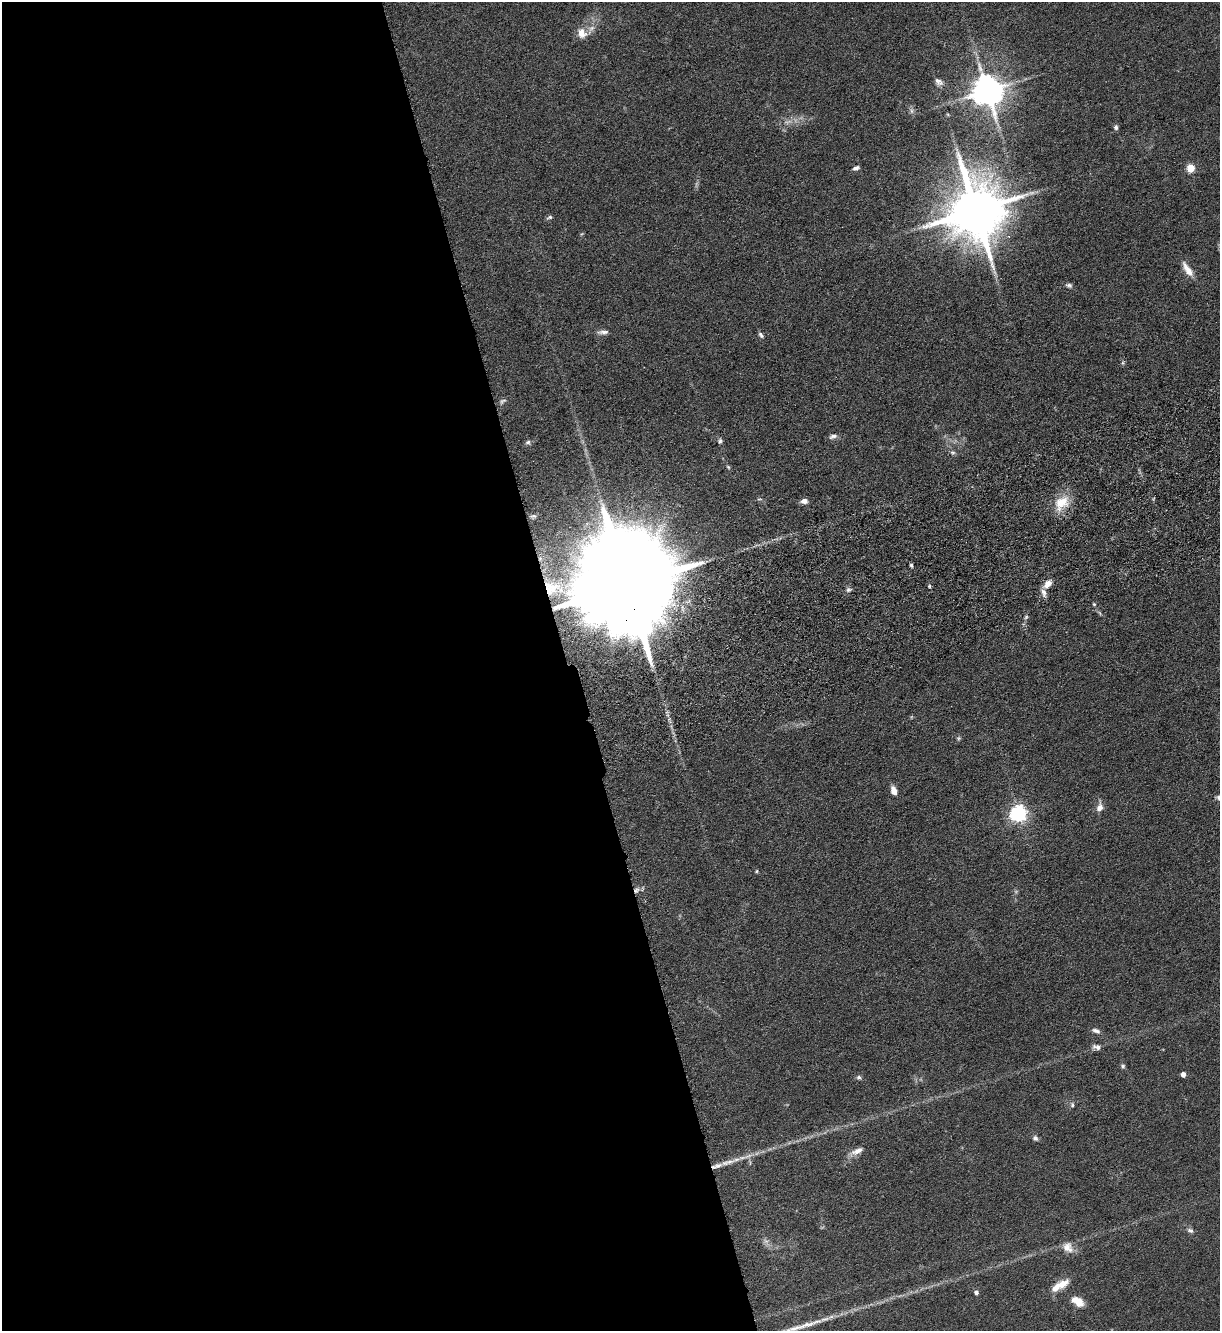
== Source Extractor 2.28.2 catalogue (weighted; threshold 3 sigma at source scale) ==
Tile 9 of 4 x 4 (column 1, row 3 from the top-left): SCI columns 180-1397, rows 1410-2738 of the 5361 x 5481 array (HDU 1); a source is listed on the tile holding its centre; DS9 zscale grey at full resolution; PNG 1222 x 1333 px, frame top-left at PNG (2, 2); no overlay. Shown black and unused: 47% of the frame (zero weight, under 3 of 6 exposures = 3% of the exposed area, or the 3 px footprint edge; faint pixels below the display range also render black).
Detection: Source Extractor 2.28.2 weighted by HDU 2 'WHT'; one run over the whole footprint, this tile lists its part. Background 0.0665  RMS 0.0058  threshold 0.0236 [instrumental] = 3 sigma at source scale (4.09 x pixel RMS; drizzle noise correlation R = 1.36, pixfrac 0.8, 0.05/0.05 arcsec/px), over >= 5 px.
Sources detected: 61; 3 too faint to see at this stretch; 1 long thin detection or spike segment (spike, bleed or trail) — not listed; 2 inside a brighter listed object's ellipse — not listed separately; the other 55 listed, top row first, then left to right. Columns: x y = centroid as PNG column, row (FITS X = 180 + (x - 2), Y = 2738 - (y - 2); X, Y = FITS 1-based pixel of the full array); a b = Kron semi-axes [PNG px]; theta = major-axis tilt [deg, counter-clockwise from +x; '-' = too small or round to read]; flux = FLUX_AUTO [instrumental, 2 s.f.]
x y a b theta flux
591 28 12 6 52 3.1
582 33 13 10 -56 5.9
939 82 12 9 -38 2.8
987 90 9 9 - 1100
948 115 6 4 -20 0.59
1116 127 6 5 - 1.2
856 168 8 5 21 1.6
1191 168 7 7 - 7.4
976 210 17 14 -81 4300
549 217 8 5 18 1.1
1187 269 22 8 -55 5.5
1069 285 9 6 -15 1.5
603 332 14 6 2 2.4
761 335 9 5 -50 1.4
1123 363 7 4 82 0.83
503 401 10 6 33 1.5
833 436 11 6 16 2
720 441 8 5 82 1.1
528 442 7 6 - 1.3
953 453 7 6 - 1.3
728 467 6 4 -46 0.72
804 501 8 5 5 2.6
1062 503 23 16 44 12
533 516 7 5 1 1.1
911 565 5 4 - 0.92
1048 584 11 7 42 4.5
627 586 41 21 -75 25000
929 586 5 3 - 0.67
551 588 22 17 8 14
848 590 8 6 17 1.4
1094 604 5 4 - 0.6
1100 613 6 4 -70 0.74
1026 617 7 4 46 0.87
958 738 6 5 - 0.9
894 791 10 6 -71 4.1
1219 798 9 6 -33 1.9
1100 807 13 8 81 3.6
1018 813 6 6 - 200
757 871 5 4 - 0.6
637 890 11 6 46 2.4
1096 1031 11 6 -18 2.1
1097 1047 12 7 -5 2.5
1123 1066 7 5 -80 1.1
1183 1074 4 4 - 3.5
859 1077 7 6 - 1.2
1072 1105 8 5 -89 1.2
1035 1138 7 6 - 1.6
857 1151 19 7 25 4.4
727 1162 28 7 14 7.5
1190 1230 9 6 -19 1.7
766 1241 9 6 -35 2
1068 1247 16 12 -42 5.4
1062 1285 19 10 37 7.5
976 1292 6 5 - 1.4
1078 1301 15 9 -29 7.4
Overlapping masked pixels (flux is a lower limit): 3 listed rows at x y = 627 586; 551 588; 637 890
Isophote crosses this tile's border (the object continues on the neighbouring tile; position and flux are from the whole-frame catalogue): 1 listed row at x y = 1219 798